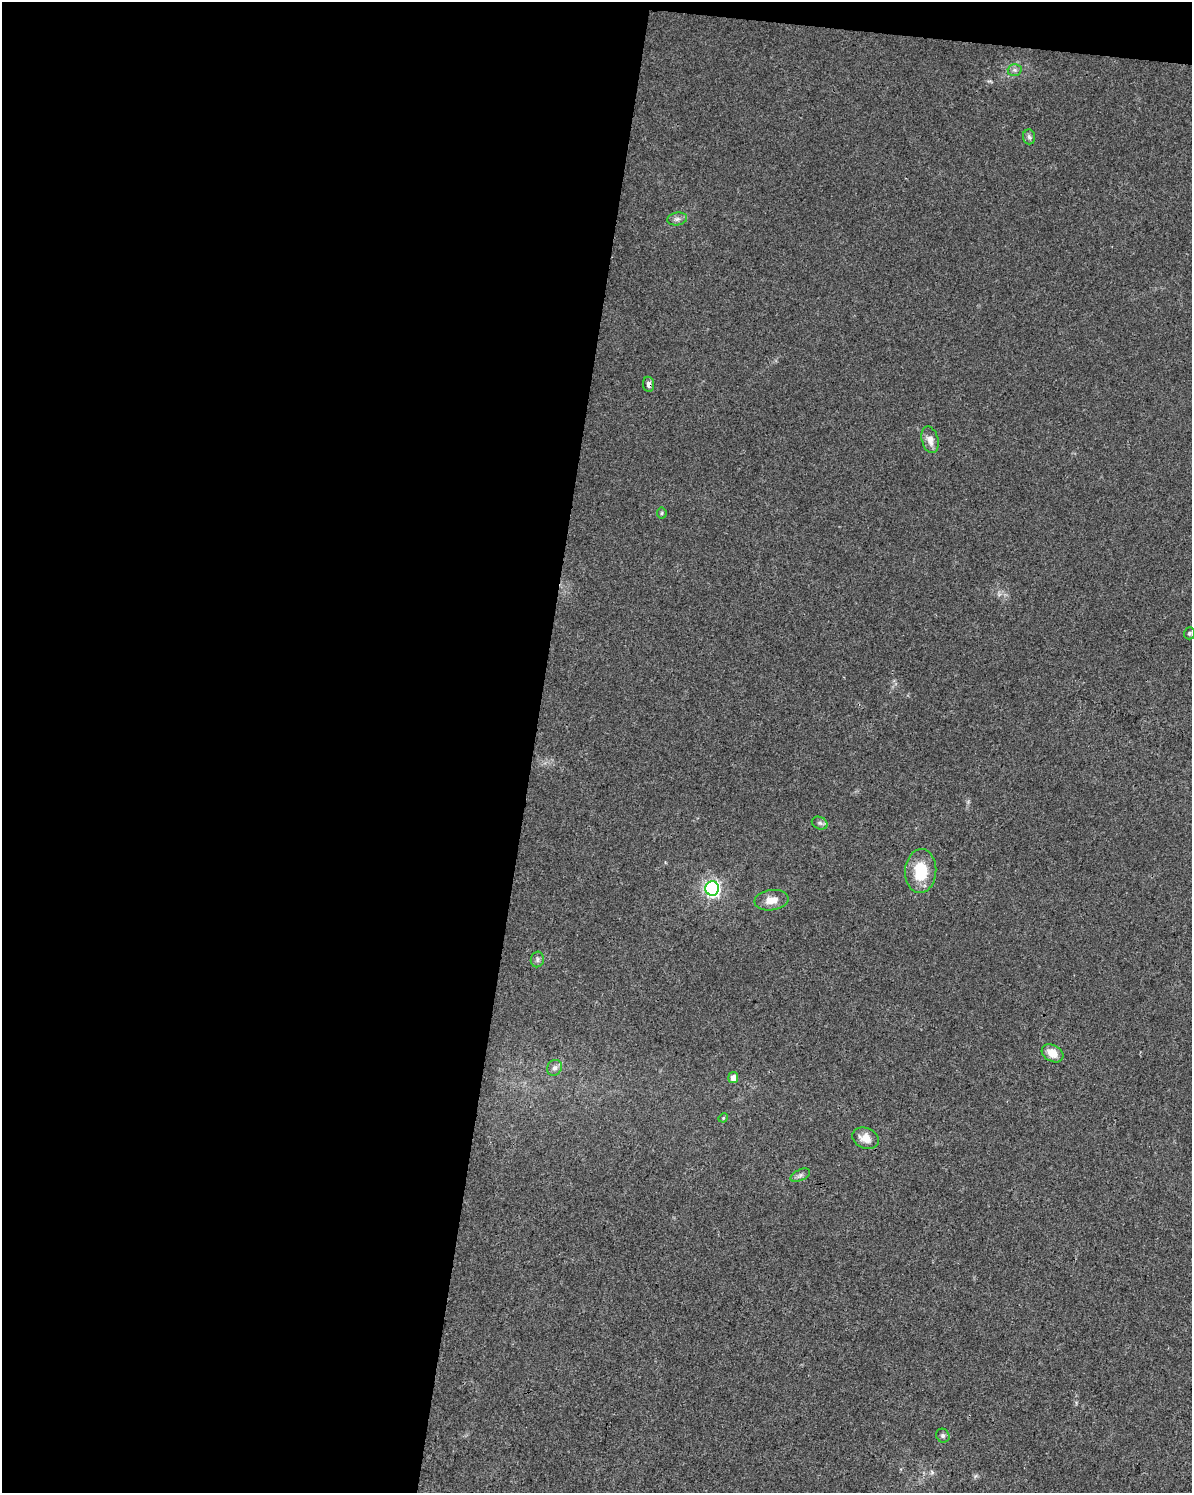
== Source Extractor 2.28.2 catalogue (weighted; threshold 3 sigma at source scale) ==
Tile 1 of 4 x 3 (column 1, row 1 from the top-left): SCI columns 9-1198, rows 3266-4756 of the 4766 x 4982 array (HDU 1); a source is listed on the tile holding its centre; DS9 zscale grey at full resolution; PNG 1194 x 1495 px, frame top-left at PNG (2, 2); each listed source drawn as its Kron ellipse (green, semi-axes under 4 px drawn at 4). Shown black and unused: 46% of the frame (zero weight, under 3 of 4 exposures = <1% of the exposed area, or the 3 px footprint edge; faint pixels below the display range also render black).
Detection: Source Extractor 2.28.2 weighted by HDU 2 'WHT'; one run over the whole footprint, this tile lists its part. Background 0.0281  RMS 0.0032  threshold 0.0146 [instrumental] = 3 sigma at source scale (4.5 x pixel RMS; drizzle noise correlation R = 1.50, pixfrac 1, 0.0396/0.0396 arcsec/px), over >= 5 px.
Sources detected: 19; all 19 listed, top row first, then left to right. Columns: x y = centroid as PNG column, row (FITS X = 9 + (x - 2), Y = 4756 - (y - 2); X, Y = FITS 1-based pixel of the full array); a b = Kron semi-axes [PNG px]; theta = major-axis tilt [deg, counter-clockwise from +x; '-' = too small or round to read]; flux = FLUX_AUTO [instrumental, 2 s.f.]
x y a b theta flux
1015 70 7 6 - 0.96
1029 137 7 6 - 0.82
677 219 10 6 10 1.1
648 384 8 5 -82 1.2
930 440 14 8 -75 2.8
662 513 5 5 - 0.49
1189 633 6 5 - 0.6
820 823 8 6 -22 0.89
921 871 22 15 87 11
712 888 7 7 - 100
772 900 17 10 7 3.6
537 959 8 6 77 0.86
1052 1053 11 8 -30 4.2
554 1068 8 7 - 1.2
733 1078 5 5 - 2.5
723 1118 5 4 - 0.33
866 1138 14 10 -20 3.5
800 1175 10 5 25 1
943 1436 7 6 - 0.77
Overlapping masked pixels (flux is a lower limit): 1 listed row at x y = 648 384